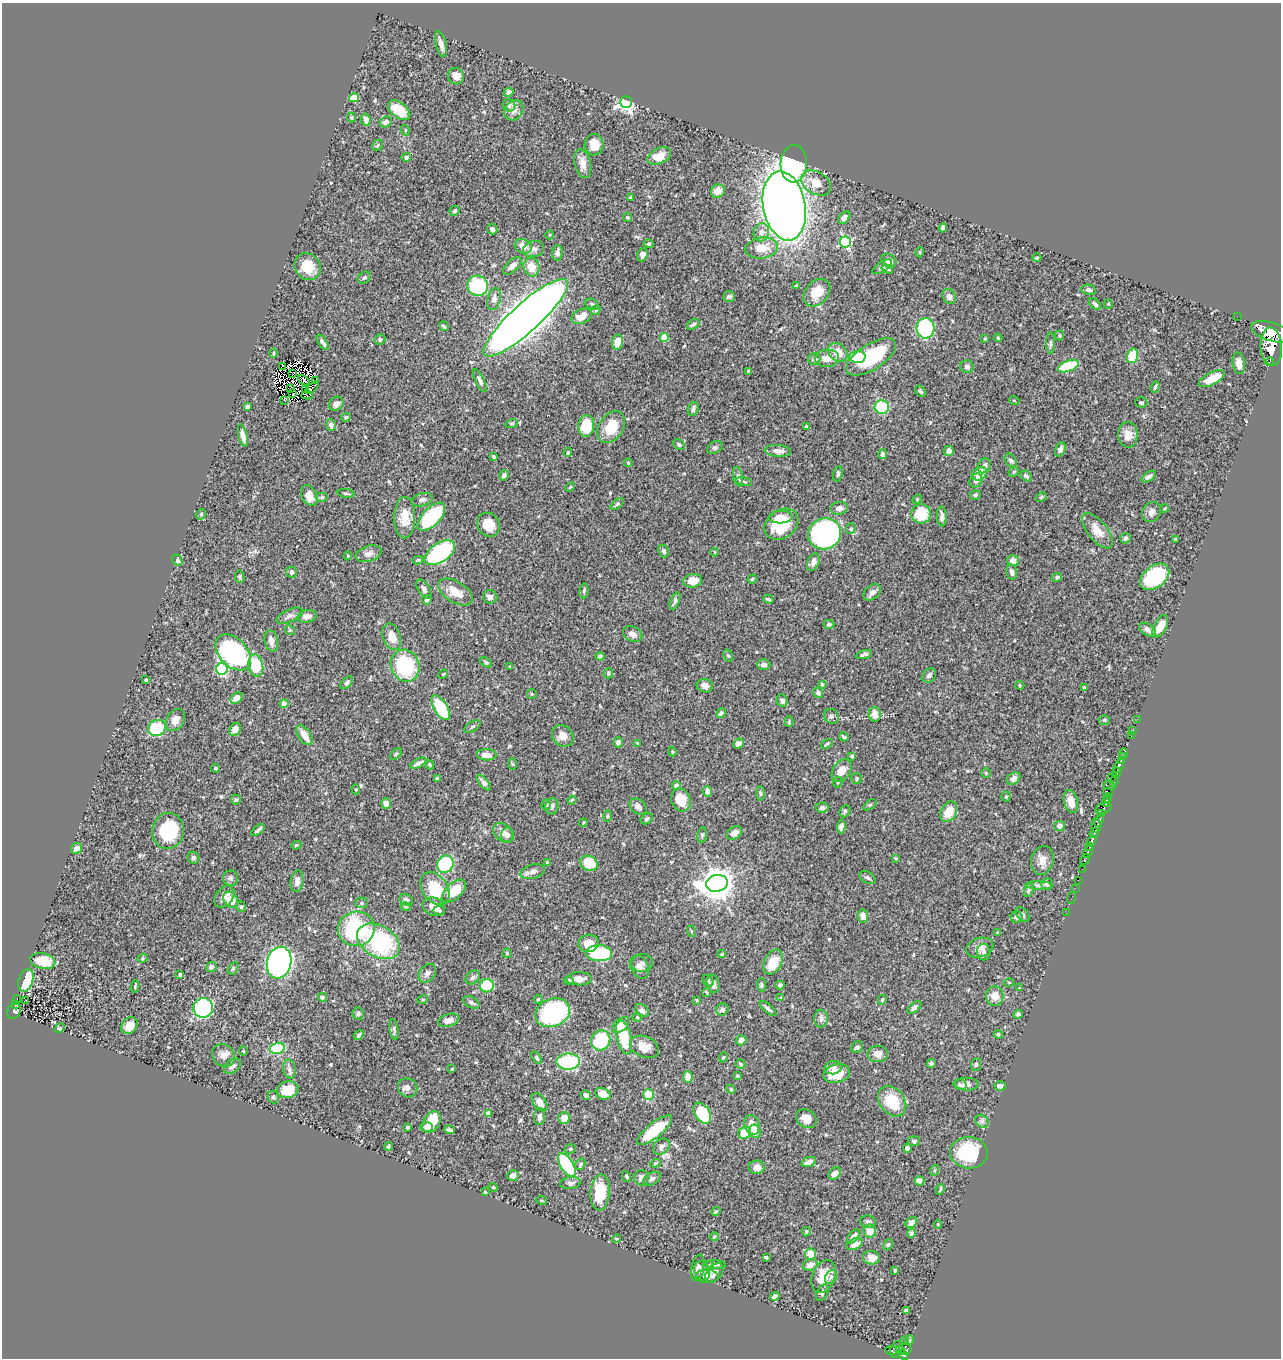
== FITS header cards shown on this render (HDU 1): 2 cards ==
NAXIS1  =                 1279
NAXIS2  =                 1356

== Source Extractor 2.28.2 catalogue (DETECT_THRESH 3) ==
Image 1279 x 1356 px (HDU 1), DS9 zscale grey, 1 PNG px = 1 image px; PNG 1283 x 1360 px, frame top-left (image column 1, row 1356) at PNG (2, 3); each listed source drawn as its Kron ellipse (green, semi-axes under 4 px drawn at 4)
Background 0.466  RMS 0.023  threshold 0.069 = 3 sigma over >= 5 px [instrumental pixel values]
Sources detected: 533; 5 with non-positive FLUX_AUTO (blend fragments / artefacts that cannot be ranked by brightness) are neither listed nor drawn; of the other 528, the 500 brightest by FLUX_AUTO listed and drawn (28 fainter detections omitted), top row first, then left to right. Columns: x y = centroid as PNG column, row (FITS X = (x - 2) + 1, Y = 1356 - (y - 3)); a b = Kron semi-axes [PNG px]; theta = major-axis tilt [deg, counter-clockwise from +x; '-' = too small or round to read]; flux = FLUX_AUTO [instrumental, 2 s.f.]
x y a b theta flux
441 44 13 5 -75 9.6
456 76 8 8 - 13
508 92 5 4 - 4.6
354 98 5 4 - 34
626 102 6 5 - 550
509 105 6 6 - 5.5
399 110 13 7 -38 35
514 110 11 9 54 8.7
351 117 5 4 - 1.8
366 120 6 4 -80 7.9
386 122 6 5 - 7.2
405 130 5 3 - 1.5
378 145 6 5 - 2.4
594 145 10 9 - 16
659 156 12 7 27 19
406 157 5 4 - 4.6
583 164 15 8 -77 13
794 164 19 13 86 170
816 183 16 11 -31 23
718 191 7 6 - 15
631 198 3 3 - 3.7
784 206 35 21 -80 1800
455 211 5 4 - 2.9
628 217 5 4 - 2.1
844 218 7 5 48 6.9
943 228 4 4 - 4.5
492 229 5 5 - 5.7
761 232 9 7 75 7.8
549 235 4 3 - 1.3
845 242 6 5 - 200
649 244 5 4 - 2.4
523 246 9 7 -27 15
762 248 16 10 7 26
534 249 10 8 15 7.1
920 252 5 3 - 1.3
557 253 8 5 86 5.3
642 255 7 5 67 6.8
1037 258 4 4 - 1.6
889 261 8 6 -39 9.2
512 266 11 5 42 6.7
308 267 14 12 -53 29
531 267 9 8 - 21
882 267 11 5 33 5.4
887 269 6 4 -18 2.8
364 278 7 5 36 3.1
478 286 10 10 - 100
796 286 3 3 - 1.9
1089 290 7 5 -12 4.2
817 293 15 11 47 30
729 296 6 5 - 5.8
949 297 8 6 -69 7.1
494 299 11 6 75 8
592 304 7 5 -27 3.3
1095 304 7 4 -46 4.1
1108 304 5 4 - 1.5
596 310 5 4 - 2.2
582 316 10 7 24 19
1237 317 2 2 - 6.4
526 318 55 14 42 3100
693 324 7 4 32 3.8
444 326 5 3 - 2.2
925 328 10 9 - 130
1272 332 21 9 -17 2200
1059 336 5 5 - 2.2
664 338 4 4 - 43
998 338 4 3 - 1.4
380 339 5 5 - 3.7
985 339 4 3 - 1.5
323 342 9 4 -57 5.5
617 342 8 5 80 22
1051 343 11 4 90 3.6
1271 346 19 10 -86 2500
838 352 11 8 -38 20
273 353 4 4 - 1.8
1132 356 7 5 72 45
857 357 8 6 4 53
871 357 28 12 32 110
827 358 12 8 3 15
814 359 6 6 - 5.9
1269 362 4 2 - 170
1239 363 11 6 -81 13
283 366 4 2 - 1.4
1068 366 11 5 20 82
967 367 6 6 - 5.2
748 371 3 3 - 1.5
292 373 2 2 - 3.7
1212 379 14 6 28 28
304 380 6 4 -35 3.3
480 380 12 4 -64 5.4
315 381 3 2 - 1.6
1155 387 6 4 71 3.4
312 388 8 2 42 1.4
290 389 3 2 - 2.2
306 389 4 2 - 2.6
920 391 6 4 -55 3
293 394 4 2 - 2
307 395 5 3 - 3.7
1014 400 5 3 - 1.4
285 401 2 2 - 4.8
1141 402 6 5 - 2.5
336 404 8 6 46 8.1
247 407 3 3 - 3.1
882 407 7 7 - 70
693 409 7 5 71 4
346 417 5 3 - 2.6
512 423 6 4 19 2.2
331 425 6 4 -84 6.1
586 426 11 8 84 51
807 426 3 3 - 2.7
611 427 17 12 57 37
1128 435 12 10 -86 16
243 436 11 4 -76 8.7
679 445 6 5 - 3.3
715 447 8 6 23 3.5
1060 449 7 5 66 5.5
778 451 13 6 -4 9.4
949 451 5 5 - 6.7
568 452 5 3 - 2
883 454 5 4 - 5.2
494 457 3 3 - 2.2
1011 460 7 5 -52 3.2
628 463 4 3 - 1.4
984 466 7 6 - 7.3
1014 472 5 4 - 2.1
838 474 8 4 78 3.6
979 474 8 6 31 25
504 475 5 4 - 5
1026 476 6 4 -42 3.5
738 477 10 5 -78 5
1149 477 8 4 32 5.4
976 481 7 6 - 5.8
744 482 8 4 -11 2.8
570 487 5 3 - 1.6
346 493 9 3 -7 2.6
309 495 11 7 -64 19
975 495 5 4 - 2.9
322 497 6 4 -1 2.3
1041 497 6 4 23 2.1
917 499 5 4 - 1.7
422 500 11 6 15 4.8
617 504 8 4 39 2.6
839 508 9 6 9 6.5
1165 508 4 3 - 1.7
1151 512 10 8 55 7.7
201 514 6 4 49 2.2
921 514 9 9 - 47
942 516 10 5 -89 6
431 517 17 9 46 150
781 517 12 6 1 15
405 518 20 10 89 30
782 524 18 14 34 67
488 525 12 10 -55 24
851 529 5 5 - 2.4
1097 531 21 9 -51 21
825 534 16 15 - 340
1125 538 5 5 - 3.9
1175 539 4 3 - 5.1
663 551 6 5 - 3.1
714 552 4 3 - 1.6
440 553 17 9 34 180
368 554 13 8 17 8.8
348 556 4 4 - 1.7
177 560 6 4 -51 4.7
418 560 5 3 - 2.2
1013 561 6 5 - 9.9
813 562 9 5 68 8.5
292 572 5 5 - 5
1012 572 7 5 -77 6.1
240 577 6 4 -81 2.3
1057 577 5 4 - 2.6
1155 577 16 11 37 150
752 579 5 3 - 1.8
693 581 9 7 10 17
424 589 11 5 -59 5.8
584 591 7 4 82 2.4
455 592 19 10 -32 21
872 592 10 7 40 7
490 597 7 6 - 6.1
768 599 5 2 - 2.5
427 600 5 4 - 4.2
675 601 9 4 68 4.7
290 616 14 6 25 6.8
307 616 9 6 11 9.2
829 624 5 4 - 3.2
1160 626 12 6 62 22
290 630 5 4 - 2.1
1147 630 10 5 -33 7.3
633 634 10 7 -29 7.7
392 637 14 8 -71 20
271 641 11 6 -78 11
233 652 21 14 -46 270
864 654 8 3 15 3.7
728 655 6 4 -60 2.6
600 656 4 3 - 2.9
486 662 7 4 -31 2.4
764 665 6 5 - 6.3
256 666 11 7 -80 49
405 666 16 14 -67 120
510 666 4 3 - 1.7
222 669 6 5 - 190
608 673 5 4 - 2.4
443 674 5 4 - 1.6
929 675 8 6 44 5.1
146 680 3 3 - 2.2
347 683 8 4 46 2.9
822 684 4 3 - 1.8
1020 685 5 4 - 1.8
705 686 8 6 -10 8
1084 687 4 3 - 1.8
818 693 5 5 - 4.2
532 694 5 4 - 1.6
237 698 7 5 38 6.4
782 701 6 5 - 5.1
284 704 4 4 - 25
441 708 14 6 -58 86
721 713 5 4 - 4.9
875 714 7 6 - 12
831 716 8 7 - 3.9
1137 719 2 2 - 11
175 720 12 8 56 13
1104 720 5 4 - 2.4
789 721 5 4 - 1.7
472 727 9 4 34 3
157 728 9 8 - 67
235 729 7 5 53 8.8
1133 730 2 2 - 7.8
304 735 11 6 -57 18
563 736 12 10 -47 11
1131 736 2 2 - 6.6
844 737 5 3 - 2.4
618 742 5 4 - 6.6
638 743 3 3 - 1.8
738 744 6 4 41 6.2
827 744 6 4 35 2.2
672 752 5 4 - 2.1
396 754 7 4 45 2.1
1124 754 5 3 - 79
487 755 10 5 -3 14
852 756 3 3 - 2.3
1123 756 4 2 - 63
1121 760 3 3 - 88
418 763 8 3 28 6.5
513 764 6 4 -87 1.8
430 765 4 3 - 1.9
1119 766 8 3 64 230
215 768 4 3 - 2.2
842 771 12 8 55 14
986 773 5 5 - 1.9
1116 773 5 3 - 340
1111 777 3 2 - 90
437 778 4 4 - 4.7
856 778 5 5 - 2.6
1013 778 7 5 37 6.2
1114 781 6 3 67 110
838 782 5 5 - 2
484 783 9 4 -50 7.1
676 785 4 4 - 4.5
1109 785 6 3 -18 140
356 789 5 4 - 2.2
707 791 5 5 - 7.5
1108 792 5 4 - 140
760 793 7 4 -89 2.3
1006 796 5 4 - 1.7
1108 798 5 3 - 120
236 800 5 5 - 2.8
572 800 4 3 - 2
681 800 12 9 -65 31
1071 801 12 6 -76 19
1106 802 4 2 - 160
386 804 5 5 - 12
546 805 5 5 - 2.9
870 805 7 4 36 2.1
552 806 8 6 74 5.7
638 807 9 7 -40 6.8
822 808 6 5 - 3.9
1104 808 8 5 18 290
845 811 6 5 - 3
949 812 11 7 61 27
1102 814 4 3 - 210
607 816 6 4 88 1.9
647 819 6 5 - 3.1
1099 820 7 4 70 280
583 823 4 3 - 1.6
841 826 7 4 87 6.8
1060 826 5 5 - 5.3
1096 826 7 5 -85 690
258 830 8 3 38 4
168 831 18 16 79 88
503 832 11 8 -41 11
734 833 8 6 37 10
1094 833 5 3 - 330
507 835 8 6 85 4.9
702 835 7 5 80 3.1
1091 841 6 3 55 510
296 845 5 4 - 1.8
1090 846 4 3 - 210
77 848 6 5 - 9.2
1088 851 7 3 66 240
193 858 6 5 - 3.7
895 858 3 3 - 1.6
1085 859 6 3 56 84
1042 860 15 11 74 14
547 863 4 2 - 2.1
589 863 9 7 -26 39
445 864 9 8 - 100
1082 869 2 2 - 3.6
533 872 12 7 17 7.9
231 878 7 7 - 3.6
868 878 9 5 -27 3.8
1078 880 2 2 - 11
297 881 11 6 82 8.1
717 883 11 8 11 2600
1047 884 6 6 - 4
1039 885 13 4 -2 4.3
1075 888 2 2 - 4.4
435 889 18 12 -56 57
1029 890 7 4 69 2.4
454 891 15 7 42 35
224 897 12 8 51 9.5
1071 898 6 2 71 12
231 900 9 6 -53 24
406 900 7 5 -26 5.2
362 903 6 5 - 3.1
406 906 5 4 - 3.1
241 907 5 4 - 2.5
434 907 11 9 -22 13
439 910 6 4 -6 2.4
1066 913 2 2 - 7.5
1023 914 8 5 -47 4.2
863 916 7 5 -80 8.4
1017 917 6 6 - 4.4
356 929 18 17 - 130
691 931 5 3 - 1.4
998 933 4 3 - 2.5
378 941 23 15 -30 150
589 943 10 9 - 19
980 948 14 9 18 12
984 952 8 6 -88 5.2
507 953 5 4 - 1.6
599 953 13 8 -2 120
722 954 4 3 - 2.1
142 958 5 4 - 2.3
43 961 13 7 -12 44
773 962 13 8 61 28
279 963 16 12 74 540
642 963 11 9 4 6
211 967 5 5 - 5.2
640 967 12 8 -61 8.4
233 968 7 4 62 2.8
427 973 10 7 49 7.4
180 975 3 3 - 3.1
473 977 8 6 46 4.1
579 979 13 6 1 12
26 980 12 7 72 77
569 981 5 4 - 3.4
708 981 6 4 -52 2.9
1009 982 5 3 - 1.5
713 984 9 6 -76 7.2
761 985 6 4 -86 3
780 985 4 4 - 3.9
135 986 6 3 76 2
487 986 7 6 - 67
1020 988 4 4 - 1.4
707 992 5 2 - 1.6
995 996 10 8 85 17
322 997 4 4 - 2.8
781 997 4 3 - 1.4
423 999 5 3 - 1.8
538 999 4 3 - 1.8
17 1000 5 3 - 20
26 1000 3 2 - 1.9
697 1000 3 3 - 1.6
882 1000 5 4 - 2.2
471 1002 9 5 -29 3.6
15 1004 4 3 - 29
914 1007 8 4 40 4.5
203 1008 10 9 - 160
768 1009 10 3 -40 4
722 1010 6 6 - 4.6
14 1011 8 6 59 110
642 1011 8 5 -41 5.3
553 1013 18 14 23 210
358 1014 6 5 - 2.9
1018 1014 4 4 - 3.4
637 1017 4 4 - 1.6
821 1019 9 6 -89 5.2
449 1020 11 6 14 11
621 1025 10 6 40 14
129 1026 9 7 47 16
60 1028 6 4 28 1.9
394 1030 10 4 -81 3.3
998 1034 4 4 - 2.4
359 1035 5 4 - 2.8
624 1037 17 7 -77 59
601 1040 10 9 - 75
741 1040 5 5 - 11
644 1047 15 10 -23 18
857 1047 6 5 - 3.9
277 1048 7 5 15 84
243 1051 4 4 - 1.6
878 1054 10 8 0 11
223 1055 12 10 -41 11
723 1057 5 4 - 1.8
537 1058 7 4 -59 2.4
568 1062 12 8 2 110
931 1063 4 4 - 3.6
740 1064 5 4 - 2.6
976 1064 6 5 - 2.7
232 1066 9 6 40 5.6
833 1068 8 6 10 6
289 1069 9 6 -79 5.6
452 1069 3 3 - 1.3
837 1074 13 9 14 33
737 1076 3 3 - 2.1
688 1077 5 5 - 16
967 1084 12 6 -3 8
960 1085 7 5 -18 3.3
1000 1086 6 4 -5 6.1
408 1088 10 9 - 7.4
731 1089 4 4 - 1.8
288 1090 11 8 10 26
603 1094 8 5 -20 15
586 1095 6 4 -32 6.1
648 1095 5 5 - 58
273 1097 6 5 - 3
892 1101 16 12 -52 52
540 1102 10 6 -53 10
488 1113 4 4 - 6.9
702 1113 11 7 -56 62
540 1117 8 5 88 5.1
564 1118 6 5 - 14
806 1119 11 8 -33 14
982 1121 7 6 - 4.1
432 1122 12 8 56 34
752 1125 10 7 -72 21
407 1127 3 3 - 2.4
427 1127 6 4 0 14
450 1130 5 3 - 3.3
655 1130 22 7 39 55
755 1131 7 5 -64 10
744 1133 7 5 36 28
914 1141 6 4 6 3
388 1146 4 4 - 2.9
661 1147 9 7 40 6.6
907 1148 4 4 - 5.8
570 1149 6 4 16 2.2
969 1153 19 16 -4 86
809 1162 7 4 21 7.9
655 1163 5 4 - 2.1
580 1164 6 5 - 2.4
567 1165 13 6 -58 130
757 1167 8 7 - 11
935 1170 5 3 - 1.8
835 1173 7 5 45 11
513 1176 6 5 - 7.9
626 1176 5 4 - 2
641 1178 7 7 - 7.7
652 1179 9 6 30 5.9
919 1181 5 4 - 18
570 1183 10 6 10 5.2
493 1187 4 3 - 1.4
940 1190 5 3 - 1.8
485 1192 3 2 - 1.3
600 1192 18 9 86 48
542 1200 5 3 - 1.6
716 1212 5 4 - 2
868 1222 8 6 -9 4
911 1222 6 5 - 6.7
938 1224 4 3 - 1.6
870 1231 7 6 - 17
806 1232 5 4 - 2.2
911 1233 4 4 - 4.4
714 1237 4 4 - 1.7
853 1237 8 4 49 8.4
616 1239 4 2 - 1.4
854 1244 8 5 24 13
888 1245 6 4 66 2.2
811 1254 6 5 - 20
766 1257 4 3 - 2.4
871 1258 8 7 - 12
716 1264 10 3 -3 2.7
708 1265 6 4 21 2.2
810 1265 7 5 18 10
698 1268 13 6 78 6.1
702 1271 10 7 -65 5.9
895 1271 3 3 - 1.7
714 1273 11 7 48 8.7
823 1276 17 11 68 31
707 1277 11 6 -1 7
831 1277 7 5 60 3.7
822 1293 9 5 62 4.1
775 1296 5 4 - 5.2
906 1311 4 3 - 4.1
905 1340 2 2 - 6.9
910 1340 4 4 - 79
896 1349 8 6 74 280
905 1349 6 6 - 240
900 1350 4 2 - 110
891 1351 6 3 -4 45
903 1355 5 4 - 330
At the frame edge (FLAGS 8, measured only in part): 1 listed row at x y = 1272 332
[28 fainter detections neither listed nor drawn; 5 non-positive-flux detections neither listed nor drawn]